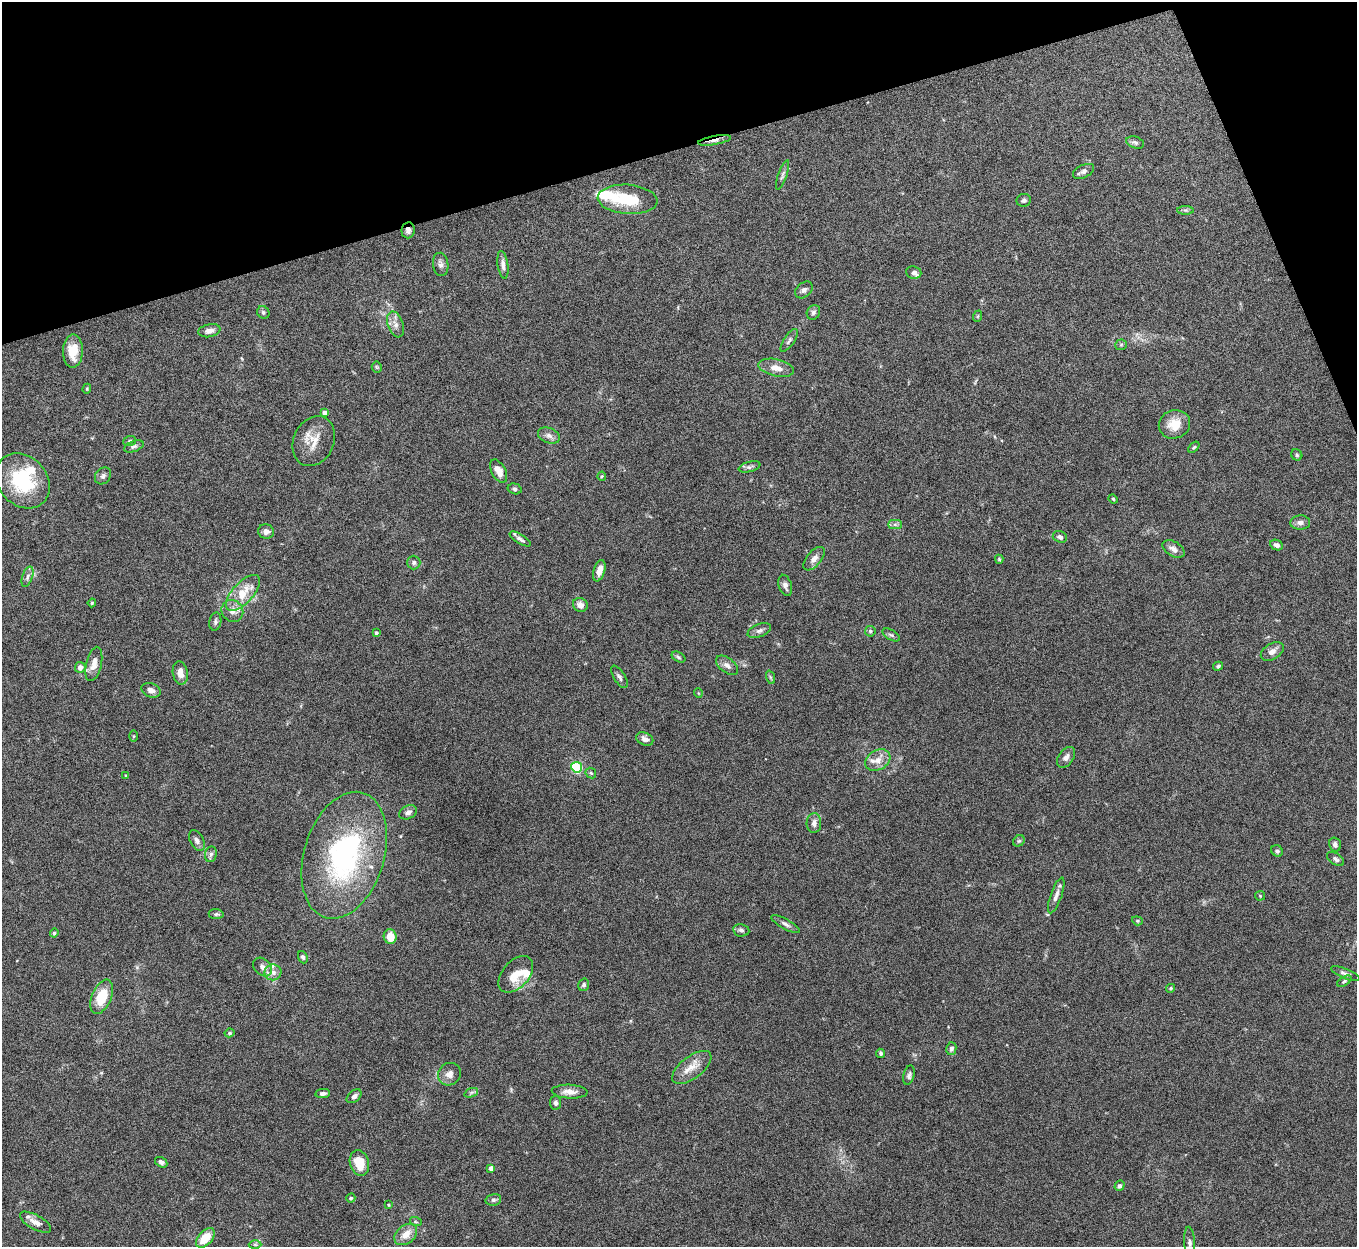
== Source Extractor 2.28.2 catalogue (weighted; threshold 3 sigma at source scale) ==
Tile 3 of 4 x 4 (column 3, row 1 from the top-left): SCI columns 2711-4065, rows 3885-5129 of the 5423 x 5406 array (HDU 1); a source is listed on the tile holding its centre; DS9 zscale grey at full resolution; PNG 1359 x 1249 px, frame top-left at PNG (2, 2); each listed source drawn as its Kron ellipse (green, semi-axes under 4 px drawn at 4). Shown black and unused: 14% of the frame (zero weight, under 5 of 10 exposures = <1% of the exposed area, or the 3 px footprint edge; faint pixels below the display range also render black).
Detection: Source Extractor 2.28.2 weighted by HDU 2 'WHT'; one run over the whole footprint, this tile lists its part. Background 0.147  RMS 0.0057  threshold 0.0234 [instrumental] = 3 sigma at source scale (4.09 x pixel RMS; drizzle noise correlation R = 1.36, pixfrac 0.8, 0.05/0.05 arcsec/px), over >= 5 px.
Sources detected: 136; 1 inside a brighter object's white glare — neither listed nor drawn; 7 inside a brighter listed object's ellipse — not listed separately; the other 128 listed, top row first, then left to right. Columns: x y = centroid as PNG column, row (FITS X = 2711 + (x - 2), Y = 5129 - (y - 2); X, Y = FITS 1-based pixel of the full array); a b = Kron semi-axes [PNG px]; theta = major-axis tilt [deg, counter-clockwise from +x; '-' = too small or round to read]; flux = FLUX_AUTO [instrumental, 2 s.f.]
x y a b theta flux
714 140 17 4 10 2.7
1135 142 9 5 -19 1.6
1084 171 11 6 26 1.8
782 175 15 4 71 1.5
628 199 30 14 -4 20
1024 200 7 6 - 1.1
1185 210 8 4 -1 0.98
408 230 8 6 82 1.8
441 264 12 7 -81 2.2
503 265 14 5 -82 2.7
914 272 8 6 -6 1.5
804 290 10 7 42 1.8
263 312 6 6 - 1.2
813 312 8 6 61 1.4
978 316 6 3 71 0.56
395 324 13 7 -71 3.2
209 331 11 6 11 2.9
789 340 13 5 56 1.5
1121 345 6 5 - 0.8
73 351 17 10 89 8.7
377 367 5 5 - 0.6
776 368 18 8 -13 5.3
87 389 5 4 - 0.61
325 412 4 4 - 2.7
1174 424 16 14 21 8.3
549 435 11 7 -20 2.4
129 441 6 5 - 0.96
314 441 26 20 65 9.5
134 446 10 5 21 1.4
1194 447 6 3 44 0.71
1297 455 6 5 - 0.86
750 467 11 5 14 1.5
499 471 12 7 -61 4.8
103 476 9 7 51 1.6
602 476 4 4 - 0.56
23 481 30 24 -45 33
515 489 7 5 -16 0.94
1113 499 5 3 - 0.51
1300 522 10 7 3 2.3
895 525 7 4 0 1.2
266 531 8 7 - 2.7
1060 537 7 5 -18 1.8
520 539 12 4 -32 1.5
1277 545 6 5 - 1.8
1173 549 12 7 -32 3
814 559 14 7 50 3.2
999 559 4 4 - 0.69
414 562 7 6 - 1.2
599 571 11 5 74 4.5
27 577 11 5 71 1.7
785 585 11 6 -73 2.1
243 593 22 10 47 13
92 603 4 4 - 0.7
580 605 8 6 -32 2.8
232 611 11 10 - 3.9
215 622 9 6 80 1.3
759 631 12 6 22 2
870 631 5 5 - 0.94
376 633 4 3 - 0.79
891 635 9 5 -30 1.1
1272 651 12 7 32 3.1
678 657 7 4 -28 0.92
94 664 17 7 77 4.8
727 665 13 7 -38 2.5
1218 666 5 4 - 0.91
80 667 5 5 - 2.9
180 673 12 7 -81 4.5
619 677 12 5 -58 1.5
770 677 7 4 -71 0.8
151 690 10 7 -23 2.4
698 693 5 3 - 0.4
133 736 5 4 - 0.55
645 739 9 6 -25 2.5
1066 757 11 7 55 2.4
878 760 13 9 29 4.8
577 767 5 5 - 45
591 773 6 4 -45 0.75
126 775 3 3 - 0.58
408 812 9 6 27 2.2
814 823 10 7 88 2.4
197 841 11 6 -61 2.1
1019 841 6 5 - 0.87
1335 844 7 6 - 1.4
1277 851 6 5 - 1.3
211 854 8 6 75 1.4
344 855 65 40 73 92
1336 859 9 5 -35 1.5
1056 895 19 5 70 2.9
1260 896 5 4 - 0.54
216 914 7 5 -7 1
1137 921 5 4 - 0.66
785 924 16 5 -29 1.9
741 930 8 6 -9 1.4
54 933 4 4 - 1
390 936 7 6 - 9
303 957 6 4 -67 0.99
263 967 10 8 -41 2.5
273 972 8 8 - 2.9
516 974 21 13 48 9.4
1345 974 15 5 -22 1.9
1344 981 8 4 33 0.87
584 985 6 5 - 1.3
1171 988 4 4 - 0.73
102 997 18 9 67 15
230 1033 5 4 - 0.98
951 1049 6 5 - 1.5
881 1053 4 4 - 1
692 1067 23 11 37 7
449 1074 12 10 39 3.4
909 1075 10 5 76 1.4
570 1092 18 7 -3 4.2
323 1093 7 4 9 1.6
471 1093 7 4 20 1.2
354 1096 8 5 40 1.7
555 1103 7 5 -84 1.4
161 1162 6 4 -30 1.9
359 1163 13 9 -73 10
491 1168 4 4 - 2.6
1119 1186 5 4 - 1.2
351 1198 4 4 - 0.57
493 1200 8 6 13 1.3
389 1205 4 2 - 0.37
35 1222 17 7 -29 4.1
416 1222 6 3 -18 0.64
406 1234 13 9 39 5.9
205 1238 11 7 47 10
255 1244 6 4 -1 0.83
1190 1244 17 5 -86 2.5
Overlapping masked pixels (flux is a lower limit): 2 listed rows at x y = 714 140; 408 230
Isophote crosses this tile's border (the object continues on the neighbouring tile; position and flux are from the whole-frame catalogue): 1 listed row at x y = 1190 1244